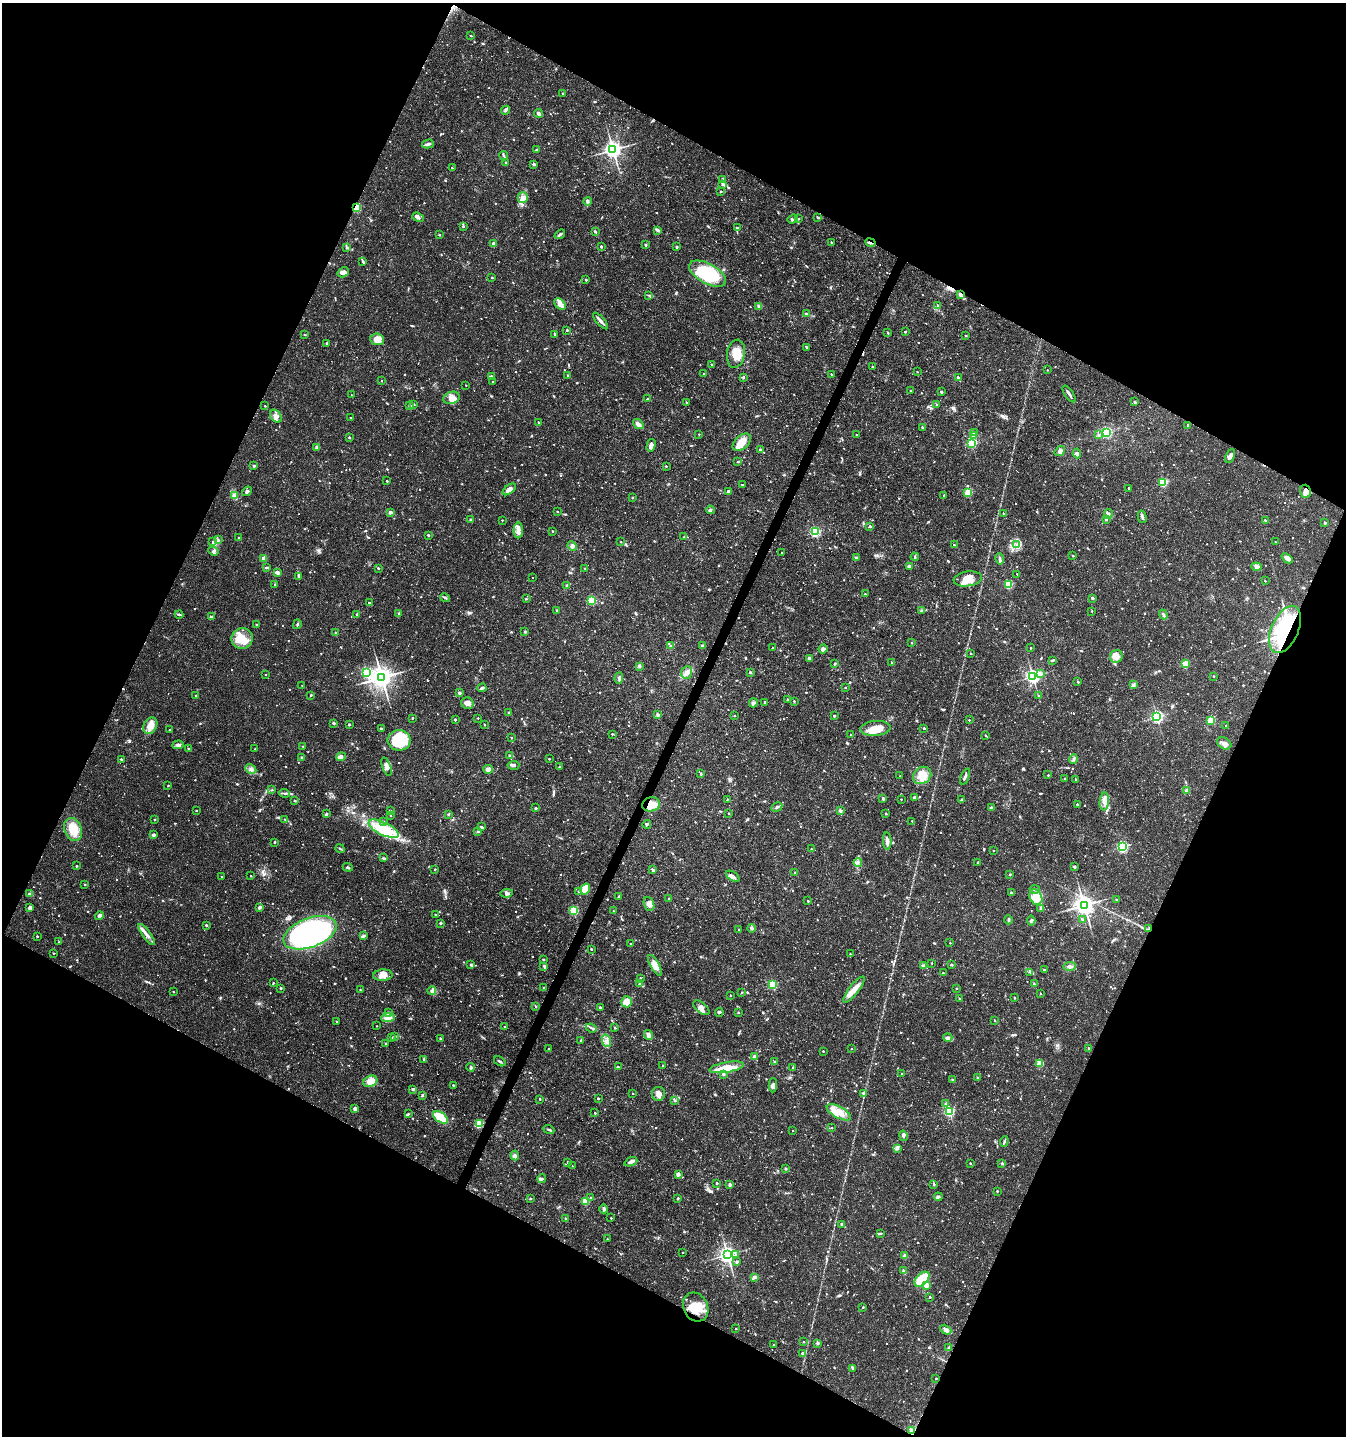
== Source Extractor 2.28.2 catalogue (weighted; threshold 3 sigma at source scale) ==
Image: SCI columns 200-5574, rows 9-5742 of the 5842 x 5743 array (HDU 1 of 3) = the unmasked area's bounding box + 8 px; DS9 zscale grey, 4 x 4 block average (1 PNG px = mean of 4 x 4 image px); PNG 1348 x 1438 px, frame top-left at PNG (2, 3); each listed source drawn as its Kron ellipse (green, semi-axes under 4 px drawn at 4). Shown black and unused: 46% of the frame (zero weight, under 3 of 5 exposures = <1% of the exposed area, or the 3 px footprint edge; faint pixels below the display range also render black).
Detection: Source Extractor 2.28.2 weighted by HDU 2 'WHT'. Background 0.0225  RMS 0.0021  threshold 0.0094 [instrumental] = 3 sigma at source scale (4.5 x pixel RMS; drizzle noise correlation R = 1.50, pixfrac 1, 0.0396/0.0396 arcsec/px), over >= 5 px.
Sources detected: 1526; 10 too faint to see at this stretch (4 x 4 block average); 3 inside a brighter object's white glare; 14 cosmic-ray / hot-pixel residue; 1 long thin detection or spike segment (spike, bleed or trail) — neither listed nor drawn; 21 coinciding with a brighter row at this scale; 47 inside a brighter listed object's ellipse — not listed separately; of the other 1430, all 500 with FLUX_AUTO >= 1.23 (the completeness limit of this list) listed and drawn (930 fainter detections not listed), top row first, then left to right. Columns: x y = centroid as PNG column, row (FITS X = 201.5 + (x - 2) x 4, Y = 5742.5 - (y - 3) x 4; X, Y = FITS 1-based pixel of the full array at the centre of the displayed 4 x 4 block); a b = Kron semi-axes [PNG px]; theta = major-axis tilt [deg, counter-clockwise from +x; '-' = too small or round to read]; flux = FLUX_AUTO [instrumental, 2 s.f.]
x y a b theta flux
471 36 2 2 - 2.3
563 94 2 2 - 3.3
505 110 5 2 - 2.1
538 113 4 2 - 3.8
428 144 6 3 15 3.7
537 150 3 2 - 2.9
613 150 3 3 - 750
504 156 5 2 - 1.7
506 162 2 2 - 2.5
534 164 3 3 - 1.7
452 168 2 2 - 1.8
722 179 2 2 - 4.6
723 184 2 2 - 8.5
721 191 2 2 - 1.7
523 198 5 5 - 6.4
588 201 4 3 - 2.1
356 207 2 2 - 98
418 217 6 3 -21 3.7
818 217 2 2 - 5.9
793 219 5 3 - 2.8
799 219 2 2 - 2
463 226 3 2 - 1.7
737 228 2 2 - 3
657 230 4 2 - 4.5
595 232 3 2 - 1.5
560 234 6 2 37 3
439 235 2 2 - 2.5
831 242 2 2 - 1.9
870 243 5 2 - 2.1
494 244 3 3 - 5.2
646 245 2 2 - 4.8
601 247 2 2 - 2.2
676 247 2 2 - 3
346 248 3 2 - 1.3
363 262 4 2 - 1.9
343 272 6 4 32 5.9
708 274 20 10 -28 92
492 278 2 2 - 2.1
586 280 2 2 - 2.9
960 294 3 2 - 4.1
649 295 4 2 - 1.2
560 304 7 4 -47 7.8
937 305 2 2 - 1.4
759 306 3 3 - 2.2
806 314 3 2 - 2.4
601 321 10 3 -48 4.9
567 330 2 2 - 2.7
905 332 2 2 - 1.5
888 333 2 2 - 1.7
555 334 2 2 - 3.8
305 335 2 2 - 3
966 336 2 2 - 1.6
377 339 7 6 - 14
326 343 2 2 - 3.2
807 347 2 2 - 3.3
736 354 14 9 80 23
711 364 2 2 - 2.8
872 367 2 2 - 2.2
1047 370 2 2 - 1.4
917 372 2 2 - 1.3
704 374 2 2 - 2.6
831 374 2 2 - 1.6
568 375 2 2 - 2.1
491 376 2 2 - 3.2
958 377 2 2 - 4.1
743 378 3 2 - 1.5
381 381 2 2 - 2.1
492 382 2 2 - 1.3
466 385 2 2 - 1.4
911 391 2 2 - 1.8
941 392 2 2 - 5.1
1069 394 9 2 -55 4.1
352 395 2 2 - 1.3
452 398 8 6 19 13
648 399 2 2 - 1.3
686 402 2 2 - 1.5
1135 402 2 2 - 5.8
414 404 2 2 - 1.4
936 404 2 2 - 1.3
265 406 2 2 - 1.6
410 406 3 2 - 1.9
276 416 7 5 -55 6.5
351 418 2 2 - 1.5
538 422 2 2 - 2.6
638 424 6 3 -38 6
1188 425 2 2 - 5.2
922 427 2 2 - 1.7
1106 432 2 2 - 180
974 433 4 2 - 2.3
699 434 2 2 - 1.3
856 435 2 2 - 1.7
974 435 3 2 - 1.6
1098 435 2 2 - 2.2
349 437 2 2 - 3.5
742 442 11 6 42 17
972 443 2 2 - 150
651 445 6 3 76 7.2
316 447 3 2 - 2.3
760 450 2 2 - 5.8
1060 451 5 4 - 5.6
1077 453 5 3 - 2.7
1230 456 7 4 64 5.2
738 462 2 2 - 2.8
254 466 2 2 - 6
666 466 2 2 - 1.7
387 481 2 2 - 2.9
1163 483 2 2 - 110
743 485 3 2 - 1.3
1128 488 2 2 - 2.2
509 489 8 4 37 6.3
247 491 5 3 - 2.7
728 491 2 2 - 8.4
1306 491 6 5 - 9.6
968 493 2 2 - 83
944 495 2 2 - 3.2
234 496 4 3 - 3
632 498 2 2 - 1.4
710 510 4 3 - 2
557 511 2 2 - 1.4
390 512 2 2 - 13
1003 513 2 2 - 1.3
1108 514 5 4 - 3.2
1142 517 6 2 -76 3.2
1106 519 2 2 - 1.7
471 520 3 2 - 2
502 520 2 2 - 1.8
1265 520 3 2 - 1.2
1325 523 2 2 - 5.2
870 526 2 2 - 5.4
518 530 8 4 88 7.2
552 531 2 2 - 3.3
815 532 2 2 - 170
428 535 2 2 - 4.8
239 537 2 2 - 1.8
684 537 2 2 - 1.5
218 540 4 3 - 2.4
212 542 4 2 - 1.3
621 542 2 2 - 1.4
1275 542 2 2 - 1.5
1017 544 3 2 - 1.5
954 545 2 2 - 4.4
572 546 5 4 - 3.9
213 551 5 4 - 3.5
782 553 2 2 - 2.4
1073 556 2 2 - 3.7
915 557 4 2 - 1.3
264 558 2 2 - 24
856 558 2 2 - 6.3
1287 558 6 3 -39 6.8
1000 559 5 2 - 2.7
909 566 4 3 - 2.8
266 567 4 2 - 2
1256 567 5 3 - 3.1
378 568 2 2 - 2.6
585 568 2 2 - 1.5
277 572 4 2 - 5.9
1017 574 2 2 - 1.3
299 576 4 2 - 1.4
532 577 2 2 - 1.4
968 579 14 7 8 16
1265 581 2 2 - 1.7
275 585 2 2 - 1.3
567 585 2 2 - 4.1
1008 585 2 2 - 84
865 594 2 2 - 1.7
445 598 5 2 - 2
1092 598 2 2 - 6.8
526 599 2 2 - 1.7
591 600 2 2 - 96
369 603 2 2 - 2.4
557 610 2 2 - 4.1
922 610 3 2 - 1.3
1092 611 2 2 - 1.3
399 613 2 2 - 1.3
179 614 4 2 - 2.2
357 614 2 2 - 6
1163 614 5 3 - 2.3
211 617 2 2 - 6.1
297 624 5 2 - 1.8
256 625 2 2 - 3.2
1285 629 25 13 66 170
525 632 2 2 - 4.6
336 633 2 2 - 4.8
242 639 11 10 - 21
911 643 2 2 - 1.4
671 646 3 2 - 1.3
702 646 2 2 - 4.5
773 648 2 2 - 1.8
1031 648 2 2 - 1.8
823 649 4 3 - 4.2
971 653 2 2 - 2.4
1116 656 7 6 - 8.7
809 658 2 2 - 7.8
1053 660 4 2 - 1.6
892 662 2 2 - 1.8
835 664 3 2 - 1.7
1185 664 2 2 - 53
640 666 3 2 - 1.5
366 672 2 2 - 140
687 672 6 5 - 6.3
750 672 3 2 - 1.5
265 674 2 2 - 1.2
1040 674 2 2 - 9.2
1033 676 3 3 - 420
1213 676 2 2 - 2.1
382 677 4 3 - 1200
619 678 6 4 85 3.4
1078 682 2 2 - 1.8
302 685 2 2 - 1.5
1133 685 4 3 - 2.3
845 687 2 2 - 1.5
482 688 4 3 - 2.7
459 693 2 2 - 2.7
195 695 2 2 - 1.6
311 695 2 2 - 3.2
1038 696 3 2 - 1.3
787 699 2 2 - 4.9
794 701 2 2 - 2.5
765 702 2 2 - 3.4
467 703 6 5 - 6
753 703 4 3 - 2.5
508 712 2 2 - 2.3
658 715 2 2 - 11
734 716 2 2 - 1.3
834 716 2 2 - 5.3
1157 717 2 2 - 310
413 718 2 2 - 2.4
478 718 2 2 - 1.6
455 720 2 2 - 3.1
969 720 2 2 - 2
1211 720 2 2 - 64
334 723 3 2 - 2.2
484 724 2 2 - 2.4
349 725 2 2 - 4.7
150 726 9 6 62 15
1226 726 2 2 - 1.3
381 728 2 2 - 3.4
875 728 15 7 4 22
924 728 2 2 - 3.4
169 730 2 2 - 1.9
612 734 2 2 - 1.6
851 735 2 2 - 2
986 735 2 2 - 2
511 738 2 2 - 1.7
399 740 11 10 - 54
1224 743 7 5 -32 6.7
178 745 5 3 - 4.2
303 746 2 2 - 1.7
188 748 2 2 - 1.7
255 749 2 2 - 1.8
510 756 2 2 - 6.2
341 757 5 4 - 6.2
302 758 2 2 - 9.2
121 759 2 2 - 3.3
549 759 2 2 - 1.8
1073 759 5 2 - 2.1
513 765 6 3 4 3.3
386 766 9 3 -70 5.6
559 767 3 3 - 1.3
251 769 6 3 -28 3.3
488 769 5 4 - 5.2
701 774 3 2 - 1.4
922 775 9 8 - 18
1048 775 2 2 - 1.6
900 776 2 2 - 1.5
965 776 8 2 67 4.1
1065 778 2 2 - 2.2
1076 779 2 2 - 2.5
168 786 2 2 - 1.5
272 790 4 3 - 1.4
1186 790 3 2 - 4.7
285 793 5 2 - 2.1
915 797 3 2 - 3
728 799 2 2 - 1.5
883 799 2 2 - 7.8
901 799 2 2 - 1.6
961 800 2 2 - 5.1
295 801 3 2 - 1.5
1104 802 9 4 87 7.7
651 804 9 7 14 19
1077 804 2 2 - 5.2
777 807 6 3 28 2.8
536 808 2 2 - 2.2
991 808 2 2 - 1.7
196 811 2 2 - 1.8
390 811 2 2 - 2.6
840 811 2 2 - 10
729 813 2 2 - 3
326 814 4 2 - 1.5
448 814 3 2 - 1.3
886 814 2 2 - 3.7
390 816 2 2 - 2.4
154 819 2 2 - 1.3
285 819 3 2 - 1.4
912 821 2 2 - 1.5
384 822 2 2 - 2.5
647 824 4 2 - 1.8
482 827 4 3 - 1.7
384 829 16 6 -25 42
73 830 12 8 -68 26
478 832 2 2 - 4.4
154 835 2 2 - 9
887 841 9 3 -86 5.7
275 842 2 2 - 2.4
1122 847 2 2 - 200
340 849 5 2 - 1.3
811 849 2 2 - 1.4
993 851 2 2 - 1.4
383 858 3 2 - 1.4
858 862 4 3 - 2.8
978 862 2 2 - 3.5
76 866 2 2 - 3
348 867 5 2 - 2
1074 867 2 2 - 2.4
435 869 2 2 - 1.7
653 870 3 2 - 3.2
795 873 2 2 - 3
1010 874 3 2 - 1.2
251 876 2 2 - 1.5
733 876 8 3 -36 5
222 877 2 2 - 1.9
85 884 2 2 - 2.6
585 889 5 4 - 20
1035 889 5 2 - 2.5
579 891 3 2 - 1.4
30 893 3 3 - 2.4
507 893 6 3 9 3.2
1011 893 2 2 - 3.5
619 897 4 2 - 1.7
1036 897 8 6 -61 22
669 898 2 2 - 1.6
1116 899 2 2 - 1.4
808 901 2 2 - 2.2
649 904 7 5 -69 7.3
1084 905 3 3 - 970
30 907 4 3 - 3.7
259 907 3 2 - 3.9
1041 908 2 2 - 10
574 911 2 2 - 89
613 911 2 2 - 1.4
435 914 2 2 - 1.7
99 916 4 4 - 3.3
1008 920 4 2 - 2.9
1082 920 2 2 - 3.1
1031 921 5 3 - 2.5
440 923 2 2 - 5.6
206 925 2 2 - 4.5
752 928 4 3 - 3.1
1149 928 2 2 - 4
739 929 2 2 - 1.4
310 933 28 14 21 340
147 935 13 3 -54 7.1
364 935 3 2 - 1.4
37 936 2 2 - 2.3
59 942 2 2 - 1.3
950 943 2 2 - 1.4
631 944 2 2 - 1.8
591 949 2 2 - 2.5
53 953 2 2 - 1.5
850 954 2 2 - 1.5
543 960 2 2 - 2.2
932 963 2 2 - 1.4
471 965 3 3 - 1.9
655 965 12 4 -60 9
951 965 3 2 - 1.6
544 966 4 3 - 1.9
924 966 4 3 - 4.6
1069 966 6 3 1 3.8
1044 970 2 2 - 2.5
1030 972 3 2 - 1.6
943 973 2 2 - 1.4
383 975 9 5 3 10
640 978 2 2 - 1.8
273 983 2 2 - 1.5
639 984 2 2 - 3.3
1034 984 3 2 - 1.7
773 985 2 2 - 94
280 988 2 2 - 3.4
544 988 2 2 - 3.2
956 989 2 2 - 3
360 990 2 2 - 1.4
854 990 16 4 52 15
432 991 4 3 - 4
173 992 2 2 - 1.7
742 993 2 2 - 1.9
1040 994 2 2 - 1.9
730 995 2 2 - 1.8
1014 998 2 2 - 2.9
960 999 2 2 - 2
627 1002 5 5 - 17
535 1006 3 2 - 1.3
600 1007 3 2 - 1.9
701 1008 9 5 -40 6.4
719 1012 4 2 - 2.3
738 1012 2 2 - 2
388 1013 3 3 - 3
388 1018 7 4 4 12
994 1020 2 2 - 3.7
337 1021 2 2 - 2.5
377 1026 2 2 - 1.4
505 1027 2 2 - 3.4
591 1028 5 2 - 2.4
615 1028 2 2 - 4.4
648 1035 5 3 - 6.7
395 1036 4 2 - 1.3
391 1038 3 3 - 1.6
948 1038 4 3 - 3.6
440 1039 2 2 - 3.6
581 1041 3 2 - 1.2
606 1041 6 4 -71 5.2
385 1043 2 2 - 1.9
549 1049 2 2 - 2.1
851 1049 2 2 - 1.4
1089 1049 2 2 - 8.4
823 1051 2 2 - 1.9
754 1057 2 2 - 18
424 1059 3 3 - 1.9
500 1061 6 2 -31 2.4
774 1061 2 2 - 1.2
1040 1063 2 2 - 52
662 1065 2 2 - 1.4
471 1067 4 3 - 2.4
618 1067 2 2 - 3.5
727 1067 17 5 9 20
793 1068 2 2 - 1.6
723 1074 2 2 - 6
902 1074 2 2 - 4.4
978 1078 2 2 - 3.5
952 1079 2 2 - 3.1
370 1081 7 5 24 12
453 1085 2 2 - 2.8
773 1085 7 3 88 4.6
413 1089 3 2 - 1.7
632 1093 2 2 - 1.2
864 1093 4 3 - 2.2
658 1094 7 6 - 8.1
422 1095 3 2 - 1.6
598 1098 2 2 - 2.5
540 1099 2 2 - 1.9
675 1100 4 2 - 2
945 1104 2 2 - 2.5
355 1109 2 2 - 13
949 1111 2 2 - 160
839 1112 13 6 -28 19
595 1113 2 2 - 3.1
408 1114 3 2 - 1.2
440 1117 8 4 -34 37
479 1124 2 2 - 97
832 1128 2 2 - 1.8
549 1130 5 2 - 2.6
793 1131 2 2 - 1.3
903 1136 5 3 - 2.7
1004 1141 5 2 - 1.9
898 1148 4 3 - 2.3
515 1155 5 4 - 3.6
568 1162 2 2 - 1.7
631 1162 7 3 23 4.5
970 1163 2 2 - 2.1
1002 1163 2 2 - 5.9
572 1166 2 2 - 1.4
785 1169 2 2 - 5.6
678 1174 4 3 - 4.7
542 1179 4 3 - 2.1
717 1183 2 2 - 4.1
934 1184 2 2 - 3.6
730 1185 2 2 - 9.3
997 1191 2 2 - 2.5
938 1197 4 3 - 2.2
590 1198 2 2 - 1.4
678 1198 2 2 - 1.5
530 1199 2 2 - 3.6
586 1201 2 2 - 69
604 1209 4 3 - 2.5
611 1218 2 2 - 1.7
566 1219 2 2 - 3
842 1224 2 2 - 5.4
881 1233 3 2 - 1.2
607 1239 2 2 - 1.5
682 1253 2 2 - 1.6
727 1255 3 3 - 650
736 1255 2 2 - 1.6
905 1256 2 2 - 17
736 1262 3 3 - 1.7
903 1270 3 2 - 1.4
754 1277 3 2 - 4
922 1279 9 5 44 42
926 1285 2 2 - 20
930 1297 2 2 - 3
696 1307 15 12 -62 28
863 1307 2 2 - 2.3
736 1328 2 2 - 2
946 1330 6 3 -30 3.1
804 1342 2 2 - 1.2
817 1343 2 2 - 8.3
773 1345 2 2 - 2.2
949 1347 3 2 - 2.7
802 1353 2 2 - 3.2
853 1368 3 2 - 2.5
936 1378 2 2 - 2.2
912 1430 3 2 - 1.9
Overlapping masked pixels (flux is a lower limit): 7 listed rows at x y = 356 207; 870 243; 960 294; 1306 491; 1285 629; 651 804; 1149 928
Diffuse or blended objects may show on this block-average render without a row.